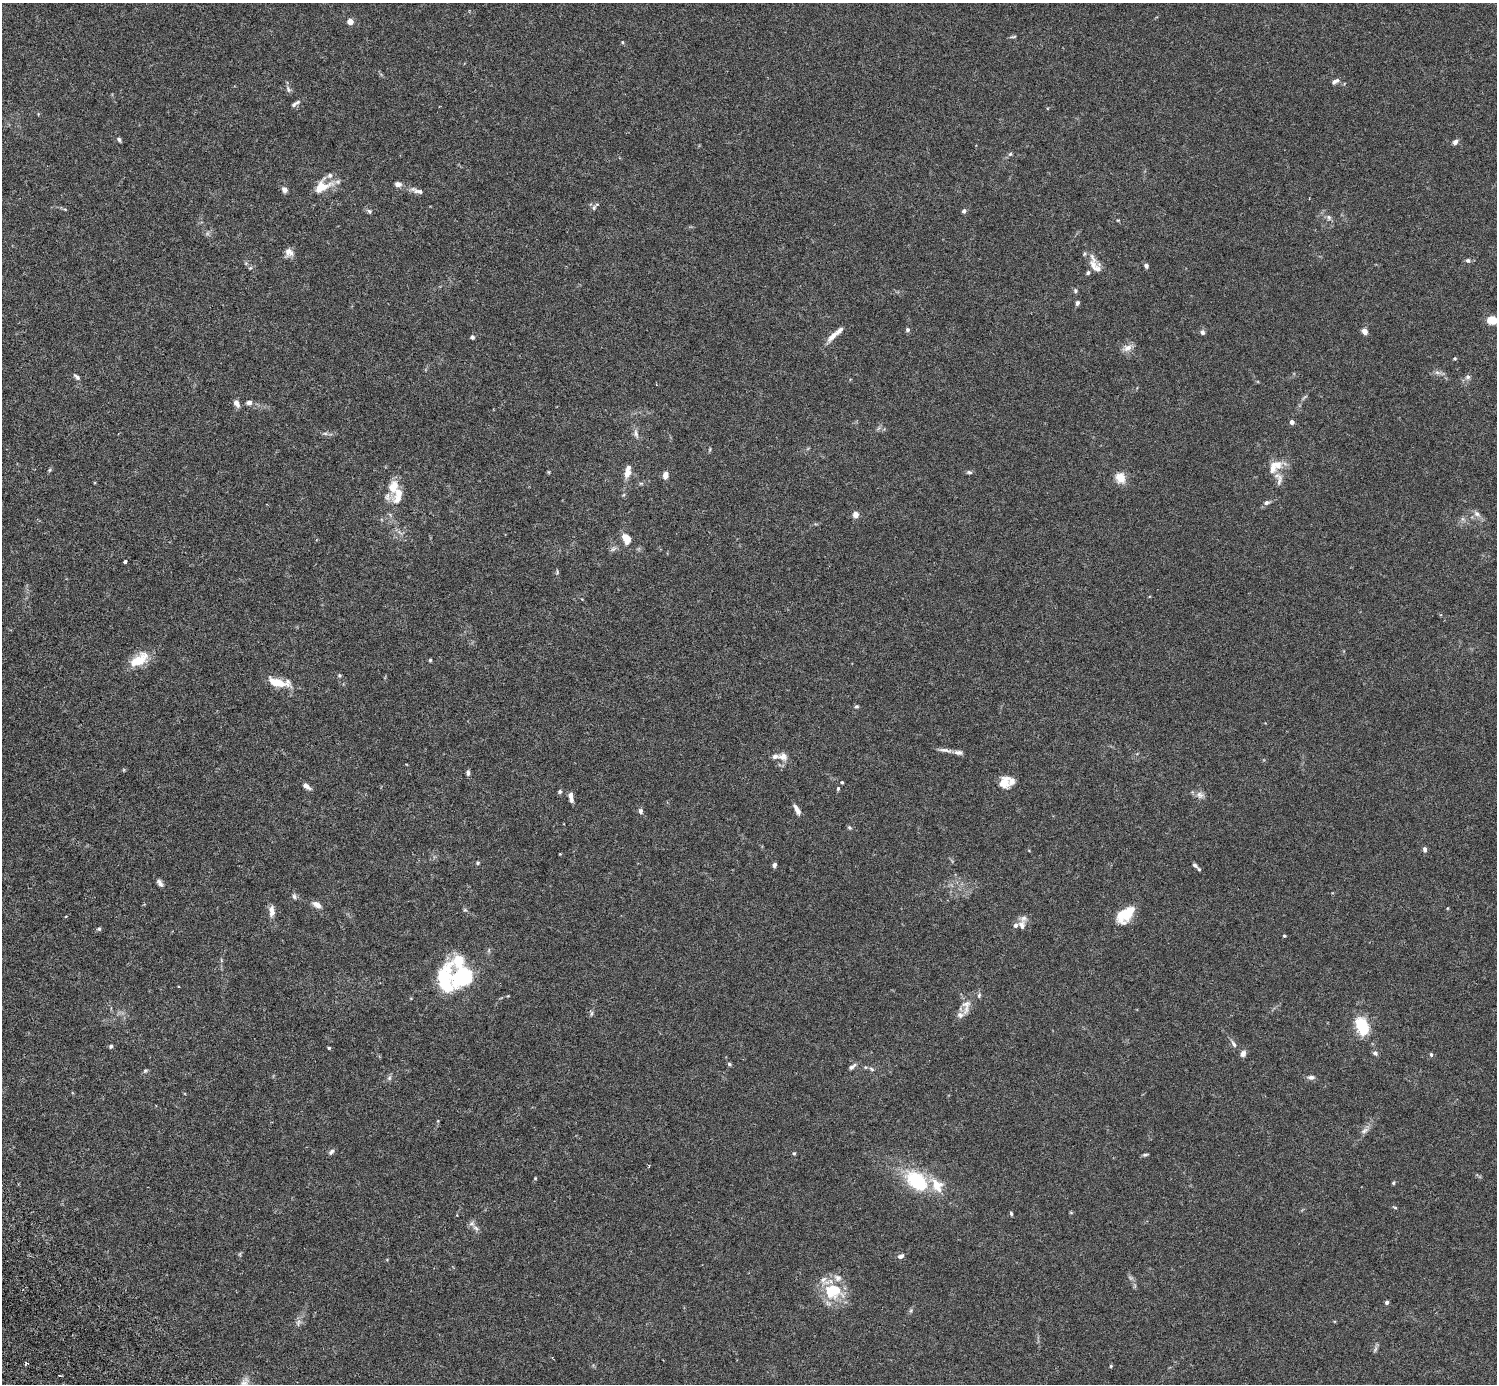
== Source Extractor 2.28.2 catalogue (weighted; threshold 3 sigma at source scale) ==
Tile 7 of 4 x 4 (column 3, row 2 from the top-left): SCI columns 3036-4530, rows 2967-4348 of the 6074 x 6074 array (HDU 1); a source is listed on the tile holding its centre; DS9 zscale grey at full resolution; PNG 1499 x 1386 px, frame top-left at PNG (2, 3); no overlay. Shown black and unused: <1% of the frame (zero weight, under 3 of 6 exposures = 3% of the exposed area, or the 3 px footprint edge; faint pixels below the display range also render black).
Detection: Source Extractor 2.28.2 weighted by HDU 2 'WHT'; one run over the whole footprint, this tile lists its part. Background 0.0147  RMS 0.002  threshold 0.0081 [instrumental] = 3 sigma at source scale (4.09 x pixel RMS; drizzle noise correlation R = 1.36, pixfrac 0.8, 0.05/0.05 arcsec/px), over >= 5 px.
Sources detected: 150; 1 inside a brighter object's white glare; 1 cosmic-ray / hot-pixel residue — not listed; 23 inside a brighter listed object's ellipse — not listed separately; the other 125 listed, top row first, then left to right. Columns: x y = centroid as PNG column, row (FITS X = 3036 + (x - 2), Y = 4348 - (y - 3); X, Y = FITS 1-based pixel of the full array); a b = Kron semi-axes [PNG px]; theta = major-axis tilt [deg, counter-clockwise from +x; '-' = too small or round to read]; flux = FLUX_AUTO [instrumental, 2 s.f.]
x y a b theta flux
350 21 6 5 - 1.3
1013 37 9 3 9 0.25
622 42 5 3 - 0.17
1335 81 11 5 37 0.58
288 89 10 5 -68 0.49
295 103 14 4 35 0.54
119 139 6 5 - 0.37
1455 142 7 6 - 0.58
1010 154 6 5 - 0.29
323 187 26 16 42 3.2
284 190 7 6 - 0.76
417 191 20 7 -17 1.1
594 208 8 5 63 0.39
369 211 6 5 - 0.36
964 211 5 5 - 0.41
1329 217 8 7 - 0.51
1118 220 5 3 - 0.13
289 252 12 10 -29 1.1
1468 260 6 6 - 0.39
1093 265 28 9 -86 1.7
1146 266 5 4 - 0.51
250 268 6 4 42 0.22
1075 291 6 5 - 0.34
1077 303 5 4 - 0.46
1492 320 10 7 -11 2.8
907 330 6 5 - 0.36
1365 331 5 5 - 1.3
1202 332 6 5 - 0.49
832 336 21 6 47 1.4
472 337 4 4 - 0.5
1127 348 13 8 21 1.2
1454 358 4 4 - 0.23
1437 372 7 6 - 0.5
77 377 9 5 -40 0.46
1468 377 7 6 - 0.46
236 403 9 6 -59 0.88
249 403 9 6 2 0.59
1292 422 4 4 - 0.99
325 433 7 4 -1 0.35
636 434 12 6 -78 0.75
710 449 6 3 72 0.2
1277 465 16 13 -5 2.3
50 470 6 4 87 0.22
969 472 8 5 -3 0.35
628 473 12 8 75 1.4
665 475 8 5 76 1.2
1120 478 12 10 -64 2.3
1279 480 19 7 83 1.2
641 483 6 4 18 0.25
393 487 16 12 76 3
1266 503 8 6 21 0.51
856 514 5 5 - 1.4
1477 514 10 7 -38 0.78
626 539 13 9 -63 2
613 549 8 4 44 0.42
125 561 3 3 - 0.57
557 572 8 4 -83 0.25
582 599 3 3 - 0.11
140 660 26 15 50 3.6
430 660 4 4 - 0.23
339 675 5 4 - 0.25
281 684 22 11 -7 3.2
856 706 6 4 3 0.27
945 750 18 4 -7 0.78
783 756 12 11 - 1.3
468 773 7 5 86 0.45
842 782 3 3 - 0.26
1004 782 16 12 60 2
306 786 10 5 -38 0.87
838 788 6 4 64 0.24
560 792 5 5 - 0.29
1200 795 11 9 -25 0.9
571 797 11 4 -80 1.1
797 809 14 5 -62 0.91
641 811 7 5 -72 0.5
850 828 7 4 -44 0.25
1425 849 6 5 - 0.46
560 854 3 2 - 0.13
477 863 4 4 - 0.25
774 865 5 4 - 0.59
1195 865 7 4 -35 0.32
160 883 10 5 -58 0.61
294 896 8 5 -79 0.41
317 905 10 6 -32 1.2
465 910 5 4 - 0.24
272 911 14 7 90 1.1
1124 914 19 15 33 4.4
1022 925 15 9 -84 1.2
99 929 5 5 - 0.3
1284 936 4 3 - 0.2
462 976 20 17 10 18
979 995 7 5 73 0.34
966 1004 14 9 13 1.2
591 1013 8 3 71 0.3
960 1015 10 9 - 0.87
1362 1026 14 9 -67 8.4
1233 1044 11 5 -57 0.55
111 1046 5 5 - 0.3
329 1048 4 4 - 0.2
1375 1053 6 5 - 0.46
1243 1054 7 6 - 0.81
1431 1055 6 4 -64 0.26
729 1064 5 5 - 0.27
852 1067 11 5 37 0.55
872 1069 7 5 -37 0.32
145 1071 6 5 - 0.27
1311 1077 7 5 1 0.64
389 1078 6 6 - 0.39
1364 1131 12 5 45 0.69
331 1152 9 5 41 0.48
794 1153 4 4 - 0.22
1145 1155 9 3 5 0.26
535 1178 4 4 - 0.16
917 1181 26 16 -42 11
1393 1183 5 4 - 0.22
1395 1207 6 3 -9 0.2
1011 1213 5 4 - 0.26
472 1223 8 7 - 0.57
901 1256 7 5 25 0.7
833 1291 23 20 -4 7.2
1387 1302 5 4 - 0.35
911 1310 6 5 - 0.29
298 1323 11 3 80 0.46
1375 1349 9 4 67 0.39
1111 1366 5 4 - 0.2
Isophote crosses this tile's border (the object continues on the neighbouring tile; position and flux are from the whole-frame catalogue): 1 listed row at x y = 1492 320